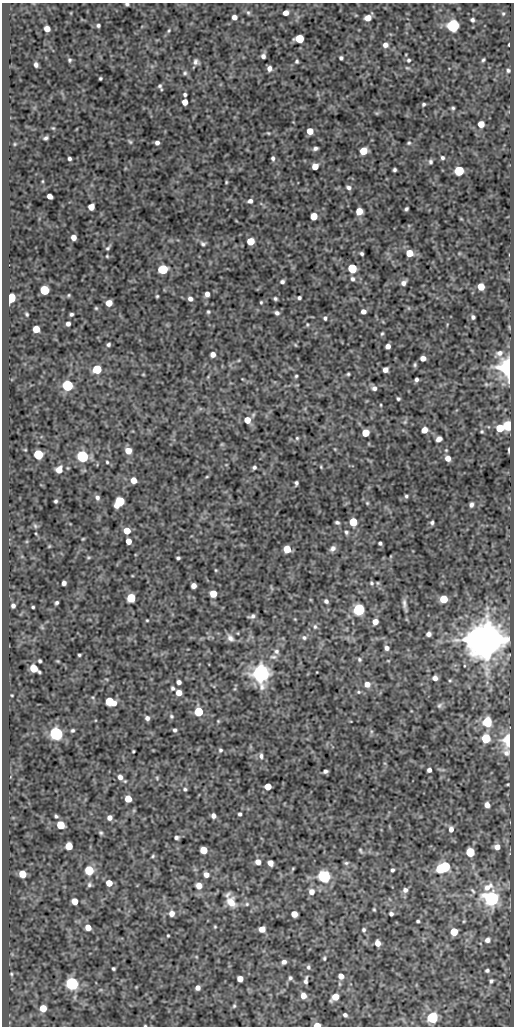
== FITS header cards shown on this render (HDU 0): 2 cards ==
NAXIS1  =                  512
NAXIS2  =                 1024

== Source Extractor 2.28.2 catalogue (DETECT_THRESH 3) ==
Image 512 x 1024 px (HDU 0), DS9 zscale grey, 1 PNG px = 1 image px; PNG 516 x 1028 px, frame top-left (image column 1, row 1024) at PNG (2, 3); no overlay
Background 46.9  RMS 0.54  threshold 1.61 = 3 sigma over >= 5 px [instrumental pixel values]
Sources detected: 295; all 295 listed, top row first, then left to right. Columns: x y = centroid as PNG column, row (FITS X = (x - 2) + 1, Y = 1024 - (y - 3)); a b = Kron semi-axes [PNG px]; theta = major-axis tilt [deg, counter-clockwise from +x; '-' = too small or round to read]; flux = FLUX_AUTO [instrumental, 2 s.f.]
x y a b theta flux
127 4 4 3 - 58
248 13 7 5 -63 69
286 13 5 4 - 240
503 14 5 4 - 45
234 17 5 4 - 180
368 18 6 5 - 370
472 20 4 4 - 79
98 25 4 4 - 67
453 26 6 6 - 9200
47 29 5 5 - 320
169 30 6 4 59 48
299 39 6 5 - 1400
385 45 6 5 - 180
509 45 3 2 - 28
263 56 4 4 - 120
341 58 4 4 - 71
69 60 5 4 - 58
409 60 5 5 - 64
483 60 4 3 - 49
297 61 4 4 - 58
196 62 7 6 - 110
36 65 5 4 - 110
269 68 6 5 - 160
407 68 6 4 -19 52
508 70 4 4 - 62
185 73 6 5 - 65
100 78 3 3 - 46
160 86 6 5 - 63
161 89 5 3 - 27
185 95 4 3 - 73
185 102 5 4 - 320
423 104 4 3 - 57
453 108 4 4 - 55
377 113 6 4 17 48
481 124 5 5 - 410
53 128 5 3 - 37
310 131 5 5 - 460
268 133 5 3 - 35
46 138 5 4 - 70
130 142 7 4 -53 56
157 143 4 4 - 120
409 143 5 5 - 53
15 144 5 3 - 31
315 148 5 4 - 95
363 151 6 5 - 840
273 158 6 5 - 86
442 158 5 4 - 70
69 159 4 3 - 79
430 162 6 5 - 74
315 166 5 5 - 470
394 170 3 3 - 66
459 171 5 5 - 2200
42 181 5 3 - 32
226 182 3 3 - 36
349 188 6 5 - 100
50 196 5 4 - 230
250 201 5 4 - 120
91 207 5 5 - 410
406 209 4 3 - 65
359 211 5 5 - 540
314 216 5 5 - 680
74 237 5 4 - 260
250 241 5 5 - 800
203 244 8 6 -30 100
108 248 7 4 52 70
362 253 4 3 - 65
409 253 5 5 - 560
107 256 4 3 - 35
352 268 5 5 - 1800
163 269 6 5 - 2000
352 279 6 5 - 89
282 282 5 4 - 82
403 283 6 4 49 140
481 287 5 5 - 540
44 290 6 5 - 2200
207 294 5 5 - 180
69 295 4 4 - 39
157 296 3 3 - 43
11 298 6 5 - 1400
299 298 4 4 - 68
190 299 6 5 - 140
275 299 4 3 - 63
261 302 4 3 - 42
109 303 5 5 - 410
96 308 5 4 - 43
409 308 6 4 -89 39
363 311 4 4 - 180
208 312 4 4 - 52
277 313 6 5 - 100
27 314 4 3 - 46
71 314 4 3 - 69
473 317 4 4 - 81
325 318 5 4 - 66
68 324 4 4 - 120
307 325 5 4 - 45
36 329 5 5 - 590
382 334 6 4 62 49
108 344 4 3 - 63
295 345 6 3 -87 34
388 346 4 4 - 170
499 353 10 7 8 190
213 354 5 5 - 200
423 358 5 4 - 230
239 360 5 3 - 31
415 365 5 4 - 57
508 367 7 6 - 12000
97 369 5 5 - 1700
385 370 5 5 - 190
143 374 4 3 - 28
348 374 3 3 - 49
296 376 4 3 - 46
416 379 4 4 - 89
486 384 6 5 - 54
67 385 6 5 - 4800
374 388 6 6 - 130
398 399 3 3 - 56
381 405 4 3 - 31
247 420 6 6 - 440
405 422 6 5 - 54
508 425 6 5 - 2500
500 428 5 5 - 840
424 430 5 5 - 350
482 431 4 4 - 42
365 433 5 5 - 740
297 438 5 5 - 48
439 439 6 4 36 180
222 444 5 4 - 40
509 450 5 2 - 63
128 451 5 5 - 400
38 455 6 5 - 2200
83 456 6 5 - 5600
448 458 5 5 - 240
107 462 3 3 - 39
226 465 5 3 - 27
254 467 5 4 - 77
321 467 4 3 - 39
59 470 6 6 - 350
207 477 5 3 - 31
133 480 5 5 - 360
296 483 5 4 - 78
406 496 4 4 - 57
97 498 6 5 - 110
56 501 4 3 - 60
119 502 7 6 - 1900
367 503 5 4 - 46
471 505 5 4 - 110
337 522 4 3 - 75
353 522 5 5 - 1000
432 523 4 3 - 71
35 526 7 5 -47 64
127 531 5 5 - 510
346 532 6 5 - 69
83 539 3 2 - 32
128 541 5 4 - 300
380 543 4 3 - 69
49 546 4 3 - 35
333 548 8 6 49 150
287 549 5 5 - 820
88 557 5 4 - 43
178 558 4 3 - 62
216 570 4 4 - 35
64 583 5 4 - 140
371 583 6 5 - 70
193 586 5 5 - 200
271 588 8 2 -69 33
213 594 5 5 - 670
131 598 5 5 - 1600
444 599 5 5 - 970
326 601 4 4 - 93
57 603 4 3 - 66
404 604 15 4 -81 140
13 606 4 4 - 100
33 607 3 3 - 46
359 610 6 5 - 6100
252 616 6 4 14 99
295 619 3 3 - 29
147 620 3 2 - 33
375 622 5 5 - 270
42 627 7 4 -56 50
315 627 7 5 -90 77
238 633 4 3 - 28
428 634 5 4 - 130
230 638 12 7 -52 170
304 638 7 6 - 92
487 640 9 9 - 170000
387 648 5 4 - 120
276 651 7 7 - 110
79 655 3 3 - 48
273 657 10 6 -6 120
359 659 5 4 - 57
40 661 4 3 - 60
58 661 4 3 - 36
34 668 7 5 -37 780
261 673 6 6 - 29000
435 678 5 4 - 160
450 680 5 4 - 40
179 682 4 4 - 130
367 684 6 6 - 240
172 688 5 5 - 69
358 692 5 5 - 50
179 693 5 5 - 330
12 695 3 2 - 30
110 702 7 5 -23 1500
439 705 9 6 50 93
199 712 5 5 - 1800
171 716 7 6 - 69
147 718 5 5 - 120
487 722 7 7 - 1100
73 730 4 3 - 56
175 730 4 4 - 70
56 734 6 6 - 11000
486 738 6 6 - 1400
508 740 8 6 81 1200
220 750 5 5 - 63
133 751 3 3 - 39
506 753 10 9 - 160
261 756 7 5 -85 110
429 770 4 4 - 110
325 771 5 4 - 90
120 777 7 6 - 170
157 778 5 4 - 41
508 784 3 2 - 31
268 786 5 5 - 520
185 789 5 4 - 54
128 799 5 5 - 500
487 805 5 5 - 200
240 814 4 3 - 68
56 816 4 3 - 59
213 816 5 4 - 140
109 818 5 5 - 160
60 825 5 5 - 1100
451 829 6 5 - 160
101 833 5 5 - 57
176 837 5 4 - 76
69 846 5 5 - 680
497 847 5 5 - 210
203 850 5 5 - 690
360 850 6 3 -61 51
470 852 5 5 - 1400
153 856 5 3 - 45
258 862 6 6 - 220
270 863 5 5 - 240
346 863 6 4 9 58
445 867 6 6 - 2900
440 869 5 5 - 1900
89 870 6 5 - 1600
392 870 4 3 - 72
22 874 5 5 - 610
206 875 6 5 - 210
324 876 6 6 - 8000
109 883 5 5 - 390
89 885 6 6 - 81
199 886 5 5 - 350
488 887 16 9 32 400
405 890 6 6 - 120
473 891 8 3 -45 55
311 892 7 7 - 220
492 899 7 6 - 13000
75 901 5 5 - 420
231 902 14 10 -56 460
247 904 6 5 - 58
374 909 3 2 - 37
172 913 7 6 - 230
294 914 5 5 - 350
391 914 4 4 - 82
418 921 3 3 - 49
88 927 5 5 - 340
215 927 4 3 - 38
262 929 5 5 - 310
364 930 4 4 - 59
454 932 5 5 - 760
168 935 3 2 - 37
487 940 7 6 - 150
377 943 5 4 - 240
324 958 5 3 - 47
284 962 5 4 - 120
308 967 6 5 - 70
113 968 3 3 - 55
487 970 4 4 - 66
11 974 5 4 - 45
341 976 5 5 - 240
290 978 5 5 - 65
240 979 5 5 - 280
306 980 9 4 81 99
491 981 5 5 - 68
72 984 6 6 - 8900
198 988 5 4 - 160
303 996 5 5 - 260
335 997 6 5 - 470
234 1006 5 4 - 50
43 1008 5 5 - 570
345 1015 4 4 - 93
432 1017 6 5 - 5000
145 1025 3 2 - 27
317 1025 5 3 - 480
At the frame edge (FLAGS 8, measured only in part): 3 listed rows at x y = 127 4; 145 1025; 317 1025